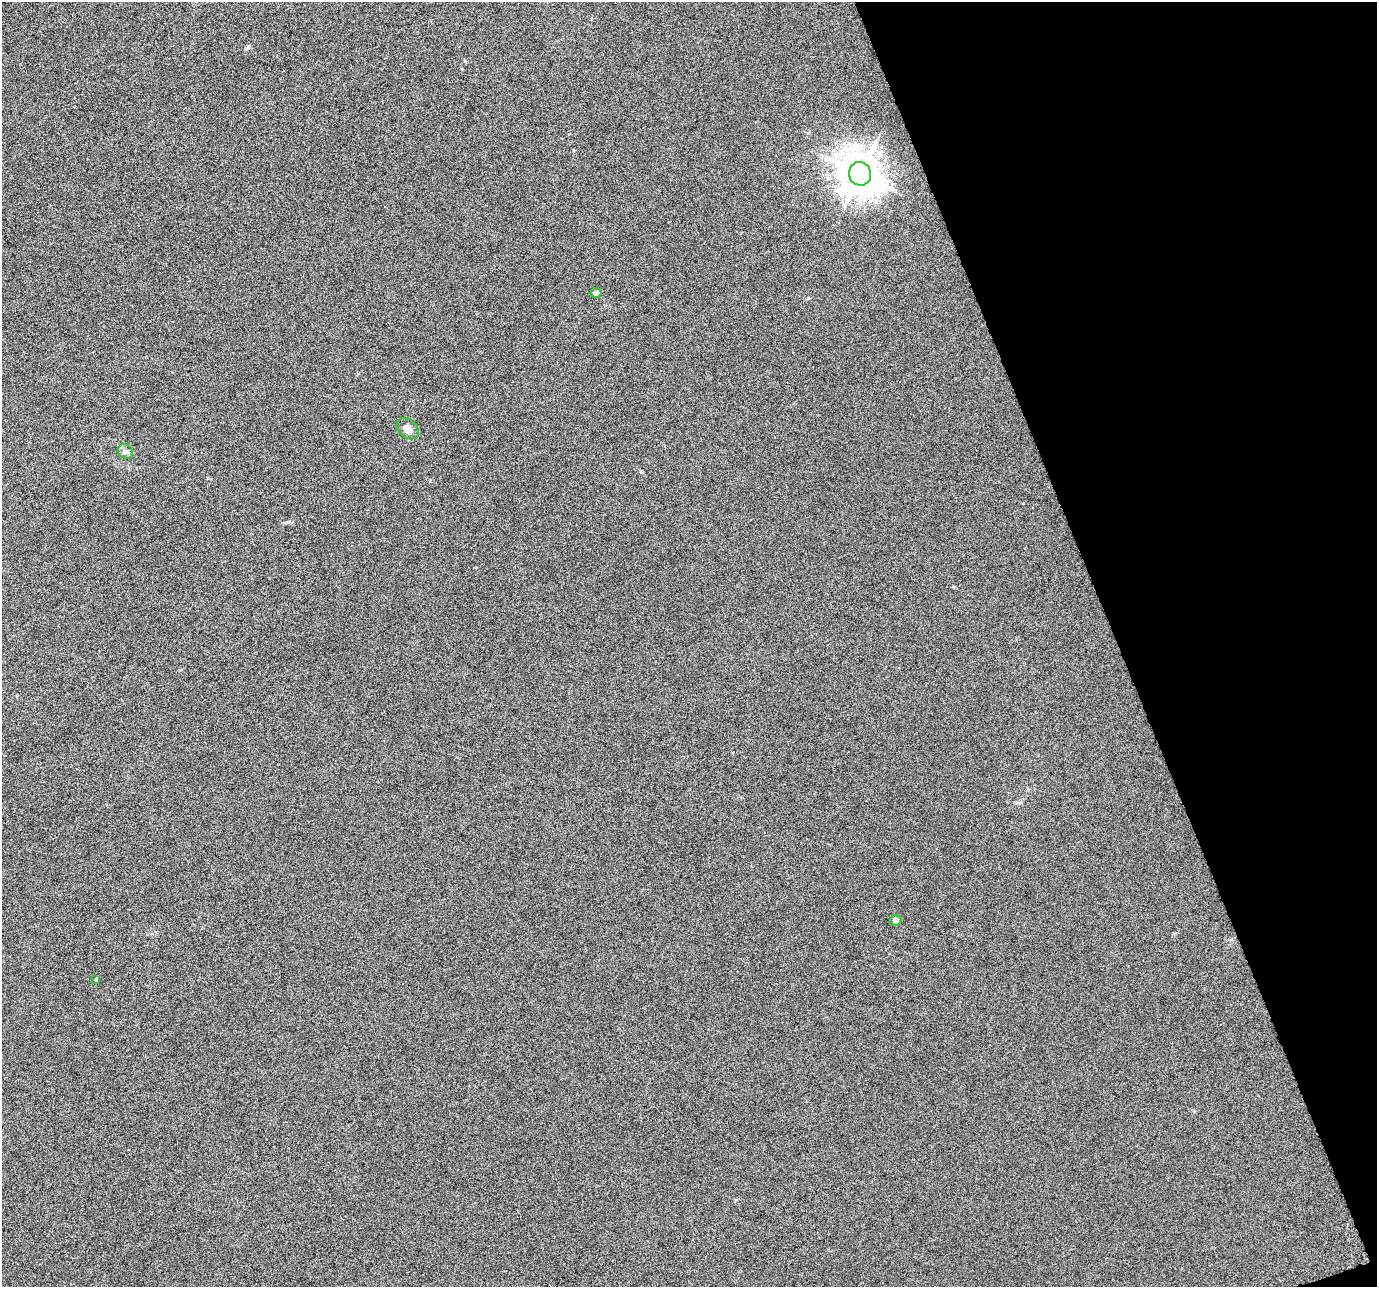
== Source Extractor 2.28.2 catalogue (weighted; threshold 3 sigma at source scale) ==
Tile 12 of 4 x 4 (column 4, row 3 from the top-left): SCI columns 4126-5500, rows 1413-2697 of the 5500 x 5339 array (HDU 1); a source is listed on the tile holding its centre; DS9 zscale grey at full resolution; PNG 1379 x 1289 px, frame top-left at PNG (2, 2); each listed source drawn as its Kron ellipse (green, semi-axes under 4 px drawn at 4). Shown black and unused: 19% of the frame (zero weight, under 10 of 20 exposures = <1% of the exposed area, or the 3 px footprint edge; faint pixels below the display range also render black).
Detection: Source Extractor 2.28.2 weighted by HDU 2 'WHT'; one run over the whole footprint, this tile lists its part. Background -6.09e-04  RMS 0.0017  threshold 0.00681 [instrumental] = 3 sigma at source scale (4.09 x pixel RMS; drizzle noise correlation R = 1.36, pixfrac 0.8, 0.0396/0.0396 arcsec/px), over >= 5 px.
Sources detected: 7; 1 inside a brighter object's white glare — neither listed nor drawn; the other 6 listed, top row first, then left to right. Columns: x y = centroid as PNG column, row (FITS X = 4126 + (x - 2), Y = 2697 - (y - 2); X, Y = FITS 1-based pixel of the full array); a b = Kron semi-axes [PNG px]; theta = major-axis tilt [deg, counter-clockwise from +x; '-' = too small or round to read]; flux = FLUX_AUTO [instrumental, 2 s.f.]
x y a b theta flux
860 174 12 11 - 300
596 293 5 5 - 0.52
408 429 12 9 -41 1.2
125 451 8 7 - 0.51
896 920 6 5 - 0.55
96 979 4 4 - 0.16